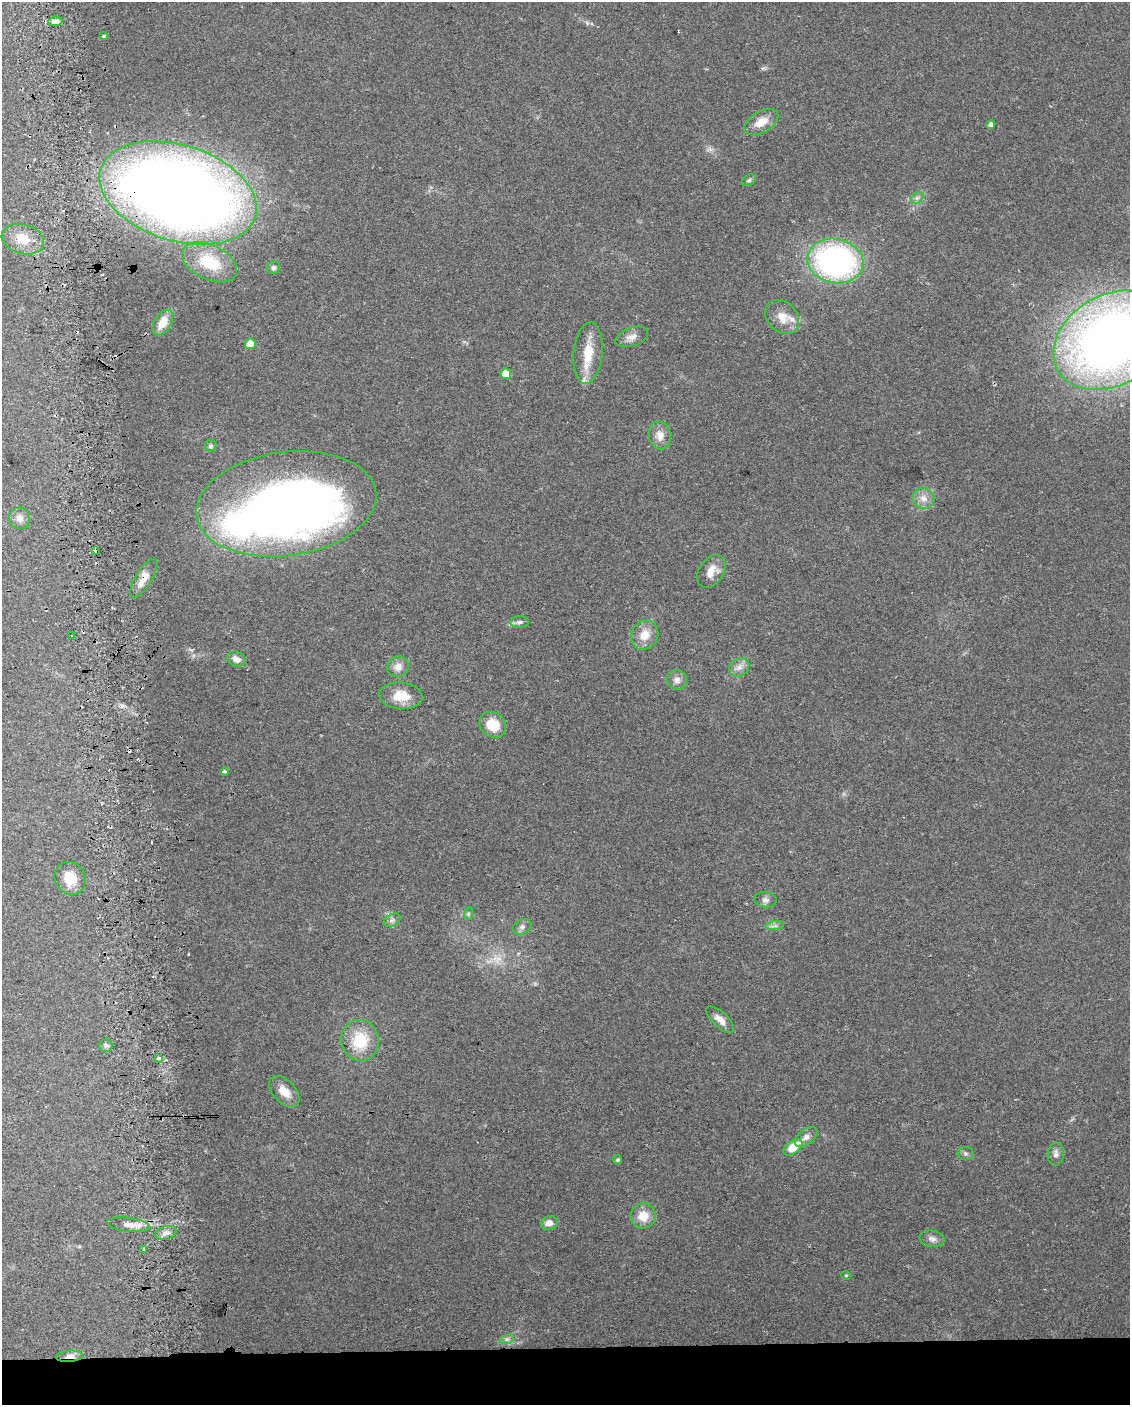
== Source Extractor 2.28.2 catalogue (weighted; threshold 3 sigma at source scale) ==
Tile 11 of 4 x 3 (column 3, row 3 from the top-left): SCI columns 2290-3417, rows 49-1451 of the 4578 x 4261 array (HDU 1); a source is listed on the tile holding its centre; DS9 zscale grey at full resolution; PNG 1132 x 1407 px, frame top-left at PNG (2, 2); each listed source drawn as its Kron ellipse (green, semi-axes under 4 px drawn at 4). Shown black and unused: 4% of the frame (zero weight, under 2 of 3 exposures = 2% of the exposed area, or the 3 px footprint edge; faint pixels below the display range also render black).
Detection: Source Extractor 2.28.2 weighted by HDU 2 'WHT'; one run over the whole footprint, this tile lists its part. Background 0.102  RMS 0.01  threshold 0.045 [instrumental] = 3 sigma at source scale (4.5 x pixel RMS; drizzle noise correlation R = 1.50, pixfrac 1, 0.0396/0.0396 arcsec/px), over >= 5 px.
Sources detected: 69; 1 too faint to see at this stretch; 1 inside a brighter object's white glare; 5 cosmic-ray / hot-pixel residue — neither listed nor drawn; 1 inside a brighter listed object's ellipse — not listed separately; the other 61 listed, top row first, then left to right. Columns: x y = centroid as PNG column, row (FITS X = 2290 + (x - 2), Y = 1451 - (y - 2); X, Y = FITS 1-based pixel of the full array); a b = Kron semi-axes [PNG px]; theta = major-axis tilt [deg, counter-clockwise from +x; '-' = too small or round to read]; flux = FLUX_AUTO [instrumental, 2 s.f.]
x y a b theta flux
55 21 7 5 5 5.2
104 36 4 3 - 5.5
761 122 19 10 30 13
991 125 4 4 - 4.2
749 180 8 5 30 1.8
178 193 81 48 -17 1300
917 198 7 5 42 2.4
23 239 22 14 -15 19
835 261 28 22 -11 260
209 262 29 17 -26 41
274 268 6 6 - 3.1
782 317 19 15 -45 16
163 322 14 8 58 14
632 337 17 9 18 7
1112 340 62 45 29 850
250 344 5 5 - 16
588 353 31 14 84 25
506 374 5 5 - 18
660 435 14 11 -80 8.7
211 446 6 5 - 2
923 498 11 10 - 7.6
286 504 90 52 8 840
19 518 11 10 - 6.7
96 551 4 3 - 22
711 571 18 12 56 12
144 578 22 8 59 11
520 622 9 5 1 3
72 635 3 2 - 1.8
644 635 15 13 56 14
236 659 10 7 -17 6.3
398 667 11 10 - 7.1
739 667 11 8 32 6
677 680 10 9 - 5.8
401 696 22 13 -5 20
493 725 14 12 -36 20
224 772 4 3 - 6.4
70 878 17 15 -55 19
765 900 11 7 -5 3.9
468 914 6 4 72 1.5
392 920 9 6 29 3
775 926 9 4 5 2.6
522 927 10 7 28 3.7
720 1020 18 7 -44 8.8
360 1040 20 19 - 34
106 1045 6 6 - 2.4
159 1058 3 3 - 7.2
284 1092 18 11 -47 13
806 1137 13 7 38 5.9
793 1147 11 6 39 20
965 1153 8 6 -2 2.3
1056 1154 11 8 85 4.7
617 1160 4 4 - 1.6
643 1216 13 12 - 15
549 1223 8 6 14 7.3
128 1225 21 7 -7 8.1
166 1233 11 6 17 5.4
932 1239 12 8 -6 4.9
144 1249 3 3 - 3.8
846 1275 5 3 - 0.8
507 1339 7 4 17 2.5
70 1356 13 5 4 5.7
Overlapping masked pixels (flux is a lower limit): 3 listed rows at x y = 178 193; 144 578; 70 1356
Isophote crosses this tile's border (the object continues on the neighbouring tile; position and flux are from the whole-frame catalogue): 1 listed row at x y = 1112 340